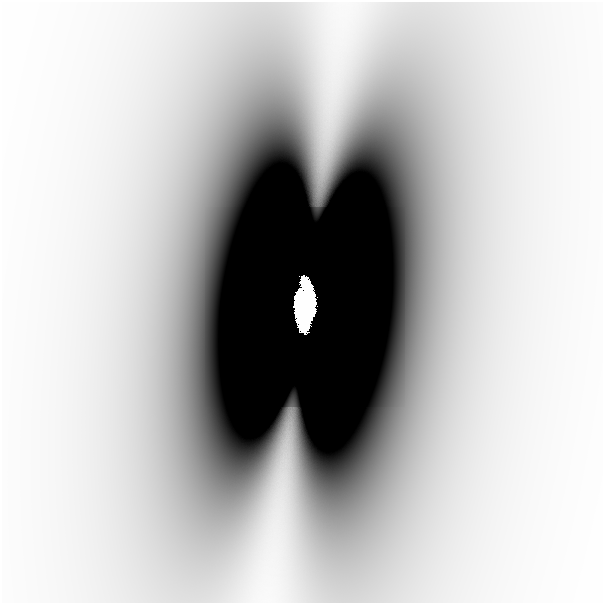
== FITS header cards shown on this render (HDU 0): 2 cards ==
NAXIS1  =                  601
NAXIS2  =                  601

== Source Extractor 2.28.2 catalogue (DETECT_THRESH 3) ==
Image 601 x 601 px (HDU 0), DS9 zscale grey, 1 PNG px = 1 image px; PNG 605 x 605 px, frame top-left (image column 1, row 601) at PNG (2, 2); no overlay
Background -3.38e-09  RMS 7.9e-10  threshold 2.38e-09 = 3 sigma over >= 5 px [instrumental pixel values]
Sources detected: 4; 2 with non-positive FLUX_AUTO (blend fragments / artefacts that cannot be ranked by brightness) are not listed; the other 2 listed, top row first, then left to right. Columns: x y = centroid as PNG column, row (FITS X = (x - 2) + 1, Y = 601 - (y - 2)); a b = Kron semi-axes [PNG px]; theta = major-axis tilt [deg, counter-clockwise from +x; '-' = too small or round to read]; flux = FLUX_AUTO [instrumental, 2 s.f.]
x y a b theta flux
307 285 8 4 -47 2.4
305 307 36 14 86 41
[2 non-positive-flux detections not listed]